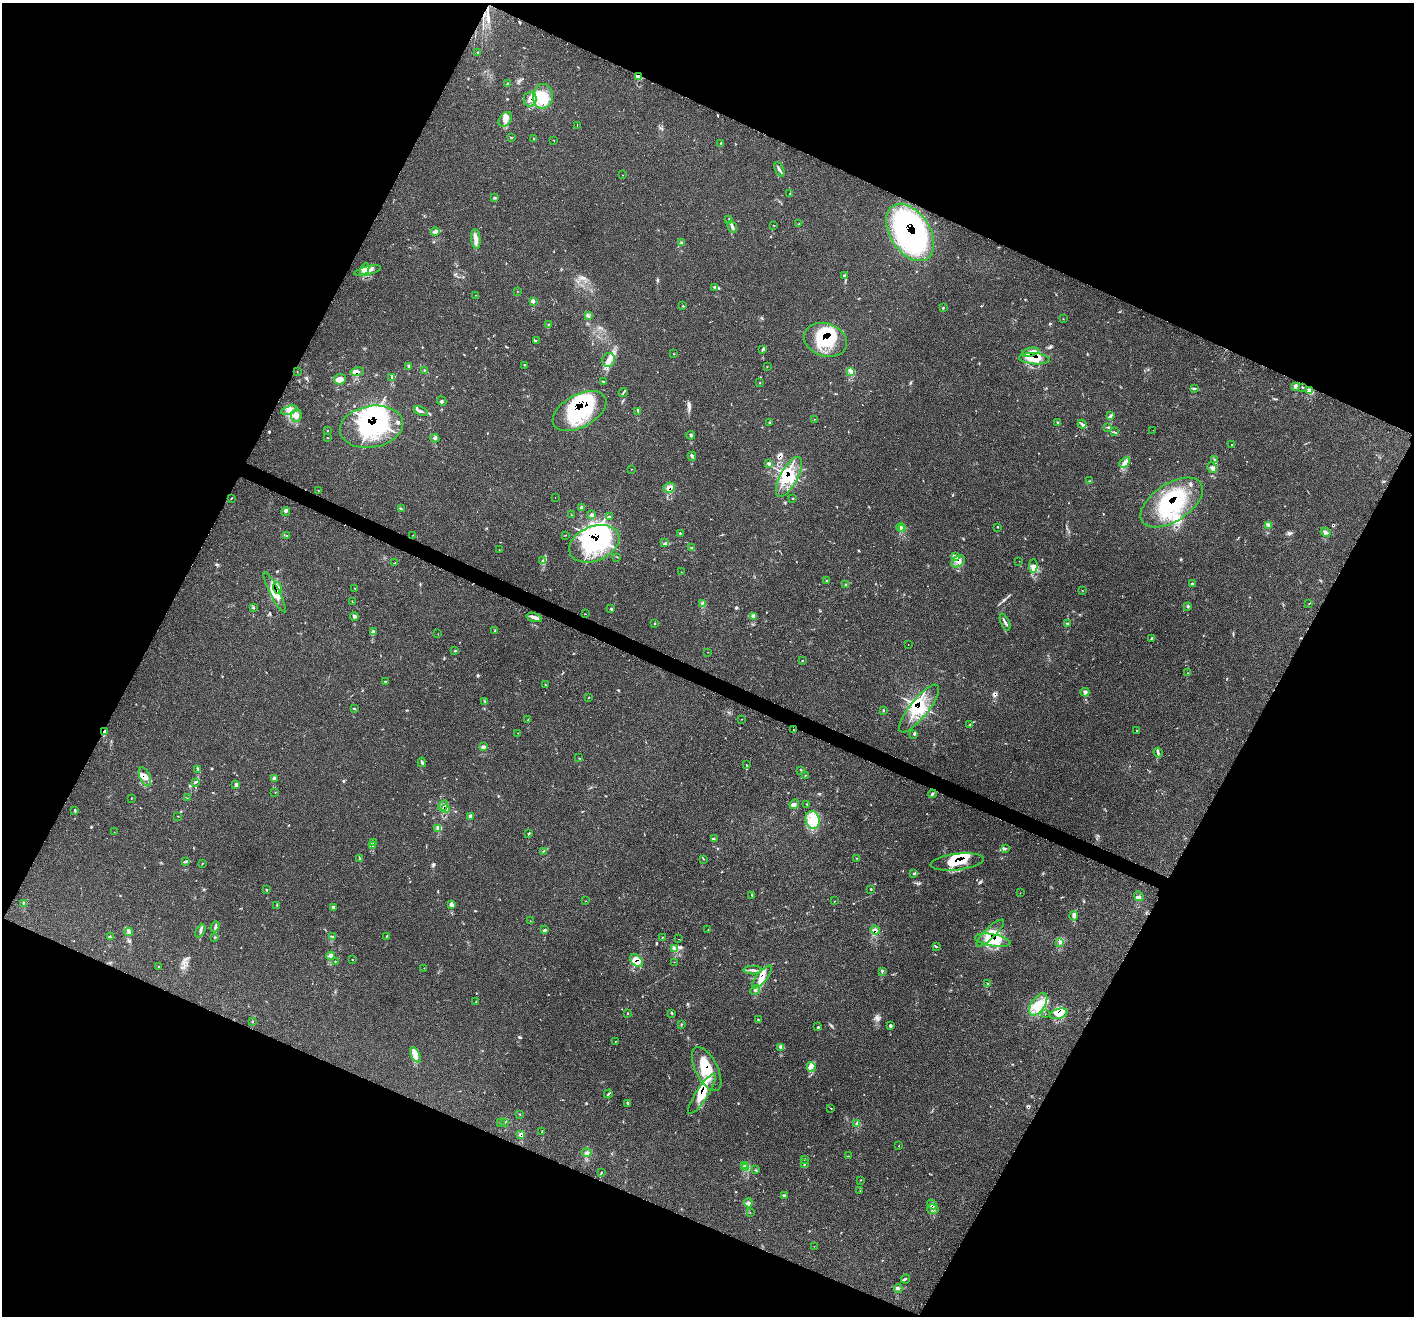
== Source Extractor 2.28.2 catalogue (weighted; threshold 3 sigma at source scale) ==
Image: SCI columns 26-5672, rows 306-5560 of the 5693 x 5706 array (HDU 1 of 3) = the unmasked area's bounding box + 8 px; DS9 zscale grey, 4 x 4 block average (1 PNG px = mean of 4 x 4 image px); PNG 1416 x 1318 px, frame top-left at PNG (2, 3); each listed source drawn as its Kron ellipse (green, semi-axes under 4 px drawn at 4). Shown black and unused: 45% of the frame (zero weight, under 3 of 4 exposures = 2% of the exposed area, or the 3 px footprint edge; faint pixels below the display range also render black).
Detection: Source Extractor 2.28.2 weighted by HDU 2 'WHT'. Background 0.0705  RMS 0.0055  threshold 0.0249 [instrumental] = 3 sigma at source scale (4.5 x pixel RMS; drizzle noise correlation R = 1.50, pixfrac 1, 0.05/0.05 arcsec/px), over >= 5 px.
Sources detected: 424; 20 inside a brighter object's white glare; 11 cosmic-ray / hot-pixel residue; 3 long thin detections or spike segments (spike, bleed or trail) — neither listed nor drawn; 14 coinciding with a brighter row at this scale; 86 inside a brighter listed object's ellipse — not listed separately; the other 290 listed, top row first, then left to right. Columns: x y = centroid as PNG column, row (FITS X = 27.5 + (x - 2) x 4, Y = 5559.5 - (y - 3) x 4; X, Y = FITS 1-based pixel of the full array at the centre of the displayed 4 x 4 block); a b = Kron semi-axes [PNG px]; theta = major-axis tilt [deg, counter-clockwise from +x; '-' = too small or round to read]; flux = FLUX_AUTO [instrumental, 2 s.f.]
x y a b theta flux
478 52 2 2 - 1.2
639 76 3 2 - 33
507 84 2 2 - 2.2
543 96 12 10 82 64
530 99 7 6 - 19
505 119 8 5 53 19
577 125 2 2 - 0.9
511 137 3 2 - 2
534 139 2 2 - 1.5
554 140 3 2 - 1.2
721 143 2 2 - 1.4
779 169 8 2 -64 7.3
622 175 2 2 - 0.85
790 193 2 2 - 0.85
495 198 3 2 - 2.4
729 219 2 2 - 1.4
798 224 3 2 - 1.5
774 225 2 2 - 1.5
732 227 6 3 -70 9.9
435 232 4 3 - 6.6
910 232 32 19 -56 750
476 239 10 4 -83 18
681 242 3 2 - 2.8
365 269 6 3 63 13
368 271 14 2 14 14
845 275 3 2 - 1.7
715 288 4 2 - 2.6
518 291 2 2 - 0.8
476 295 2 2 - 0.84
533 301 4 2 - 4.1
683 306 2 2 - 1.1
943 307 2 2 - 1.4
588 316 3 3 - 4.5
1063 319 2 2 - 0.84
549 324 3 2 - 2.2
536 340 2 2 - 1.1
825 340 22 16 -18 200
763 349 4 2 - 2.3
1030 352 9 3 14 16
674 354 3 2 - 1
1034 359 15 5 -4 42
609 360 7 6 - 21
524 365 2 2 - 1.6
409 366 3 2 - 2.8
767 367 2 2 - 0.93
424 370 2 2 - 1
297 372 2 2 - 0.87
357 372 7 3 9 12
851 372 3 2 - 3.3
392 377 2 2 - 2.4
340 379 6 5 - 14
604 381 2 2 - 1.6
760 383 2 2 - 1.2
1295 387 4 3 - 6.5
1302 387 2 2 - 1.4
1195 388 3 2 - 2.7
1310 391 3 3 - 25
623 393 5 2 - 4.4
442 401 5 2 - 3.1
289 410 8 4 15 17
421 411 7 2 -23 7.4
579 411 29 16 29 350
637 411 3 2 - 4
296 416 6 5 - 15
1111 416 3 2 - 3.4
814 419 2 2 - 0.66
1058 422 4 2 - 3
770 423 2 2 - 2.7
1082 424 5 3 - 7.5
371 427 32 20 10 440
1108 427 2 2 - 1.5
1153 430 2 2 - 0.54
327 431 2 2 - 4.2
1114 432 4 2 - 3.2
691 435 4 3 - 4
327 438 3 2 - 1.5
435 438 4 3 - 5.9
1232 445 2 2 - 1.7
692 456 4 3 - 5.1
1215 459 2 2 - 1.3
1125 462 6 4 42 12
769 463 2 2 - 2.4
1212 468 5 4 - 9.7
632 469 2 2 - 1
789 477 22 9 62 87
1090 481 2 2 - 1.4
669 488 6 5 - 18
318 490 2 2 - 0.81
555 497 2 2 - 1.9
231 498 3 2 - 1.4
793 499 2 2 - 1.3
1172 503 35 19 33 260
581 507 4 2 - 4
401 509 3 2 - 2.4
286 512 4 2 - 4.6
571 515 2 2 - 1.3
591 515 3 2 - 4
609 517 4 2 - 4.8
1269 525 3 2 - 2.6
901 527 4 2 - 5.7
998 527 3 2 - 1.4
903 529 3 2 - 4.3
1326 532 5 3 - 6.6
680 533 2 2 - 1.4
413 535 2 2 - 0.67
566 535 2 2 - 0.99
287 536 2 2 - 1.7
665 543 3 2 - 2.7
594 544 26 17 22 500
692 547 2 2 - 1.4
499 550 2 2 - 1
617 557 2 2 - 1.4
956 557 3 3 - 6.1
543 561 4 2 - 3.5
958 561 7 5 36 19
1019 561 2 2 - 0.67
395 563 2 2 - 1.2
1033 566 7 4 88 12
681 572 2 2 - 0.85
827 581 3 2 - 2.2
1193 584 3 2 - 2.7
846 585 4 2 - 3.3
277 588 6 2 -71 11
354 588 2 2 - 1.3
1082 590 2 2 - 0.81
274 592 23 4 -63 47
352 601 2 2 - 1.2
702 604 3 2 - 5.1
1309 604 2 2 - 0.81
253 607 2 2 - 1.7
1188 607 4 2 - 3.2
611 609 2 2 - 1.9
585 614 3 2 - 1
753 616 2 2 - 3.9
354 617 4 2 - 4.2
534 617 8 3 -17 14
1005 622 9 2 -67 7
655 623 2 2 - 1.7
1067 624 2 2 - 1.1
373 631 4 3 - 4.9
495 631 2 2 - 1.9
438 634 2 2 - 0.81
1152 638 2 2 - 1.3
908 645 2 2 - 2.5
455 651 2 2 - 1.9
708 652 2 2 - 0.61
802 660 2 2 - 2
1188 673 2 2 - 1.1
385 681 2 2 - 1.6
545 685 2 2 - 1.6
1085 692 4 4 - 8.1
589 697 2 2 - 1.6
485 701 3 2 - 1.8
354 708 3 2 - 2.2
919 708 30 9 51 100
883 710 2 2 - 1.8
742 719 2 2 - 0.85
528 720 3 2 - 1.8
970 724 2 2 - 1.2
793 730 2 2 - 2
1137 731 2 2 - 1.7
105 732 2 2 - 68
518 733 3 2 - 1.1
914 735 3 2 - 1.1
484 747 2 2 - 2.3
1158 752 5 2 - 6.7
579 758 2 2 - 1.3
422 762 5 2 - 5.1
746 765 2 2 - 1.3
198 769 4 2 - 3.7
801 770 2 2 - 1
805 775 2 2 - 1.2
145 777 10 5 -67 21
275 779 3 2 - 4.2
195 782 3 2 - 2.9
236 785 2 2 - 3
275 792 2 2 - 0.95
932 794 4 2 - 4.6
131 798 2 2 - 1.1
187 798 2 2 - 0.74
794 804 5 2 - 6.3
807 805 3 2 - 1.6
443 806 6 2 60 5.1
445 809 4 2 - 6.9
74 810 4 2 - 2.8
178 816 2 2 - 0.98
471 817 2 2 - 2.1
813 820 9 7 -74 40
438 828 4 3 - 7.8
114 832 2 2 - 0.97
529 833 3 2 - 2.5
714 838 3 2 - 1.5
373 842 3 2 - 3.4
373 845 3 2 - 2.7
1005 848 2 2 - 2.4
544 851 3 2 - 2
857 858 2 2 - 0.98
360 859 3 2 - 3.2
704 859 2 2 - 1
185 861 3 2 - 3
957 862 27 8 7 84
202 863 2 2 - 1.2
913 874 2 2 - 1.9
266 889 2 2 - 1.9
871 890 3 2 - 1.2
1020 893 2 2 - 0.7
752 895 2 2 - 1.4
1139 896 5 4 - 7.1
586 901 2 2 - 0.76
835 901 2 2 - 0.8
23 903 3 2 - 1.3
277 905 2 2 - 2
452 905 4 2 - 4.6
334 907 4 2 - 3.1
1074 916 4 3 - 7.2
530 921 2 2 - 0.81
215 927 6 3 70 6.8
545 930 4 3 - 4.5
708 930 2 2 - 0.71
875 930 5 3 - 8.1
200 931 7 2 62 6.6
128 932 4 2 - 5.9
990 933 18 5 44 36
333 936 3 2 - 1.3
111 937 3 2 - 1.9
215 937 2 2 - 1.9
386 937 2 2 - 1.5
662 937 2 2 - 1.2
678 939 2 2 - 0.52
993 940 18 6 -10 60
1060 943 3 2 - 3
936 946 2 2 - 1.5
675 949 4 3 - 6.7
331 956 4 3 - 6.5
352 960 2 2 - 1.1
335 961 2 2 - 0.93
637 961 8 5 -44 29
674 962 2 2 - 0.69
158 967 3 2 - 1.8
424 968 2 2 - 0.81
753 970 9 2 -1 8.8
882 971 3 2 - 2.4
762 977 14 5 51 29
987 983 2 2 - 1.3
755 990 5 2 - 5.4
476 1002 2 2 - 1
1038 1004 13 6 55 46
672 1013 3 2 - 2.4
628 1014 2 2 - 1.2
1045 1014 2 2 - 0.67
1059 1014 9 5 14 22
758 1020 2 2 - 2.2
252 1021 2 2 - 1.2
681 1025 2 2 - 1.6
890 1026 4 3 - 4.1
818 1027 3 2 - 1.8
615 1041 2 2 - 0.87
781 1048 4 2 - 4.7
415 1055 8 4 -64 17
811 1067 5 3 - 11
707 1069 24 11 -63 95
608 1094 4 2 - 3.4
702 1094 24 6 57 69
628 1103 4 2 - 3.4
831 1108 3 2 - 1.4
519 1114 2 2 - 1.6
505 1122 2 2 - 1.5
500 1123 2 2 - 1.5
857 1123 3 2 - 2.7
542 1132 3 2 - 1.6
520 1134 4 3 - 7.2
898 1146 2 2 - 0.9
587 1153 5 3 - 5.7
848 1156 2 2 - 1
804 1160 2 2 - 1
804 1164 2 2 - 0.8
744 1166 2 2 - 3
746 1167 2 2 - 24
755 1170 2 2 - 0.92
602 1172 2 2 - 1.3
860 1180 2 2 - 0.81
860 1191 2 2 - 0.61
785 1196 2 2 - 1.7
748 1203 4 2 - 5.8
932 1204 5 2 - 6.8
933 1209 6 5 - 12
750 1212 2 2 - 0.64
814 1246 2 2 - 0.58
906 1279 5 2 - 2.8
898 1288 4 2 - 4.6
Overlapping masked pixels (flux is a lower limit): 37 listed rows (the first 20) at x y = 639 76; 530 99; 910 232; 825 340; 1030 352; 1034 359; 357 372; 579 411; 371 427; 789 477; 669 488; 1172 503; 594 544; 956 557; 958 561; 277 588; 274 592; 919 708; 105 732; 145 777
Diffuse or blended objects may show on this block-average render without a row.